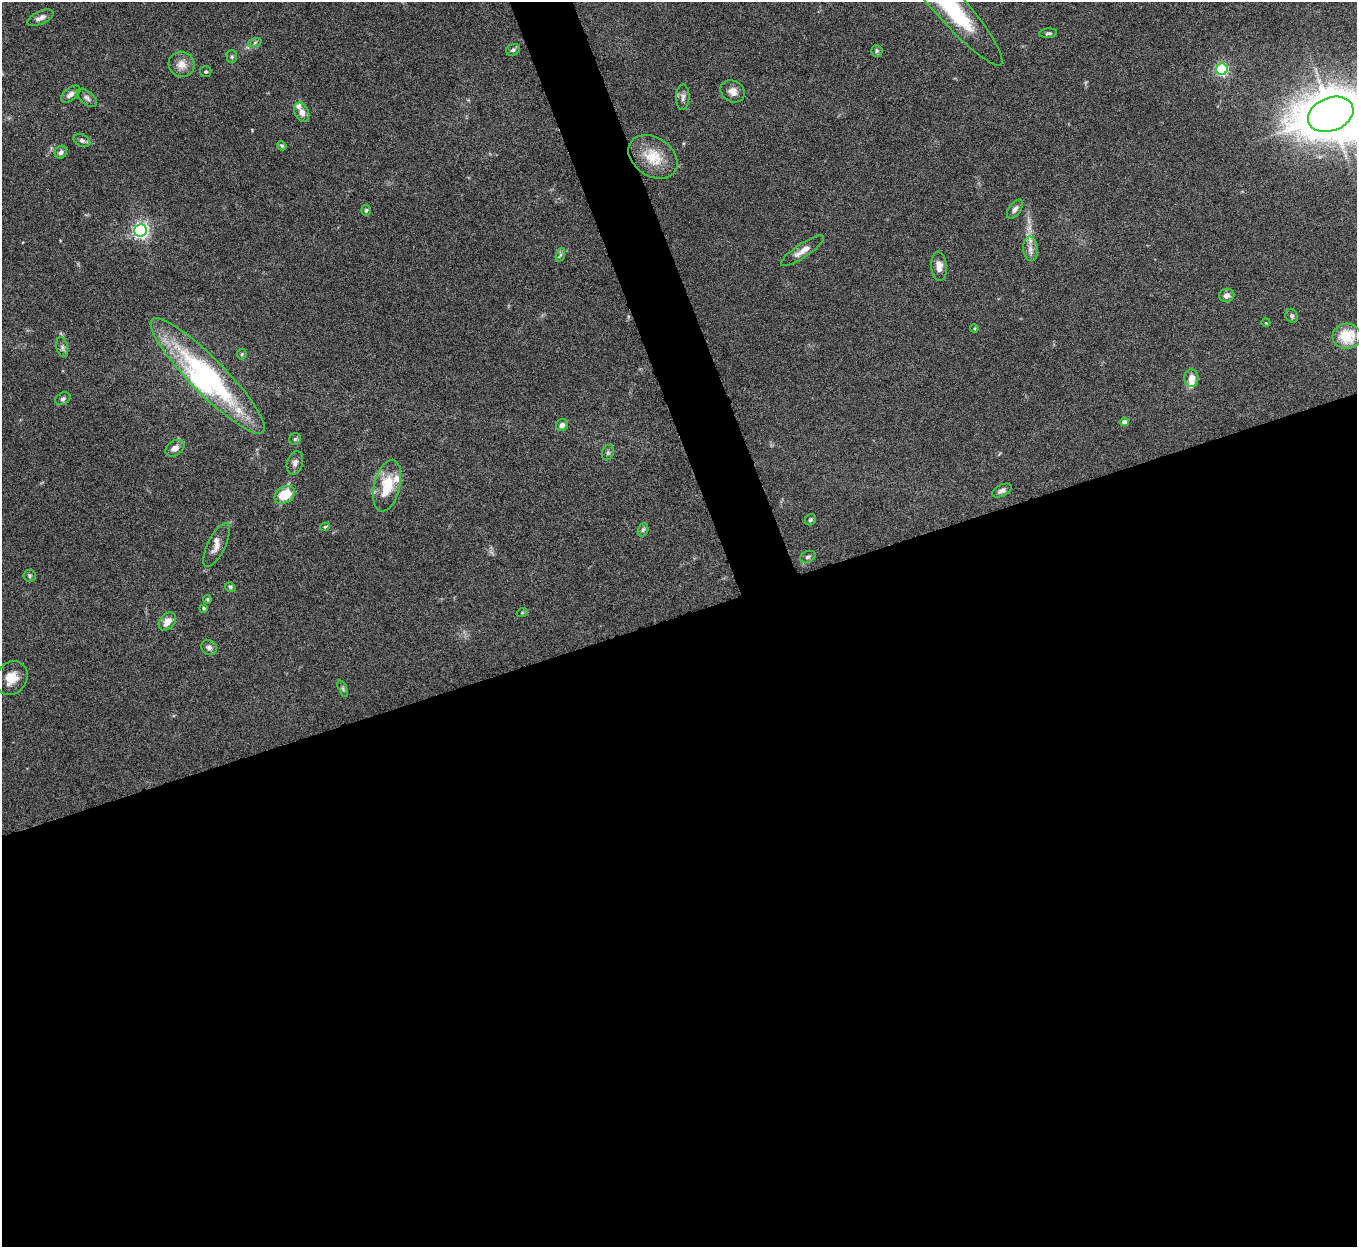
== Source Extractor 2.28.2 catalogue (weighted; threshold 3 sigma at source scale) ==
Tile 15 of 4 x 4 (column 3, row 4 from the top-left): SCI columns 2710-4064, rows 150-1394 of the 5422 x 5403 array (HDU 1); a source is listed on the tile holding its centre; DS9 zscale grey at full resolution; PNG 1359 x 1249 px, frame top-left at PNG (2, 2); each listed source drawn as its Kron ellipse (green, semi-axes under 4 px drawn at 4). Shown black and unused: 53% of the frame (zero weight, under 5 of 10 exposures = <1% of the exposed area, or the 3 px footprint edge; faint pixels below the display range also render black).
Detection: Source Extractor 2.28.2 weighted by HDU 2 'WHT'; one run over the whole footprint, this tile lists its part. Background 0.145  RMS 0.0057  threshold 0.0235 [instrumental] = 3 sigma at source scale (4.09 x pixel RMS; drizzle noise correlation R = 1.36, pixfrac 0.8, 0.05/0.05 arcsec/px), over >= 5 px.
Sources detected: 66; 1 inside a brighter object's white glare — neither listed nor drawn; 5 inside a brighter listed object's ellipse — not listed separately; the other 60 listed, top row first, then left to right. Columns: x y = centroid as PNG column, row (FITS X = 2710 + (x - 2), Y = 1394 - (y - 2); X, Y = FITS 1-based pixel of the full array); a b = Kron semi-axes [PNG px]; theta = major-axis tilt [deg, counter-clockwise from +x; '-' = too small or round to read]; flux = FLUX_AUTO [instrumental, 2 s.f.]
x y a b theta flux
947 3 81 15 -49 67
40 18 14 6 25 2.8
1048 33 9 4 6 1.1
255 42 7 4 20 1.1
513 50 7 5 27 1.2
877 51 6 5 - 1.1
232 57 6 5 - 1
182 64 13 12 - 5.6
1222 69 6 5 - 90
206 72 5 5 - 1
733 91 12 10 -32 3.8
71 94 11 6 37 2.6
683 97 13 6 87 2.1
87 98 12 6 -42 1.9
302 112 10 7 -63 3.3
1331 114 23 16 22 1700
82 141 9 6 -26 1.7
282 146 5 4 - 0.75
61 152 7 5 53 1.7
653 157 26 19 -34 15
1015 209 11 6 54 2.1
366 210 5 4 - 0.84
141 231 6 6 - 180
1030 249 12 7 -86 3.4
802 251 25 7 34 4.6
560 255 7 4 71 1.1
939 266 14 7 -84 4.2
1227 295 8 6 4 2.4
1292 316 7 6 - 1.4
1266 323 4 3 - 0.36
974 328 4 4 - 0.59
1347 336 14 12 4 15
62 347 10 5 -77 1.8
242 354 5 5 - 0.81
208 376 79 17 -45 94
1191 378 9 7 89 4.3
63 399 8 6 27 1.3
1124 422 4 4 - 2.9
562 425 6 5 - 2.2
295 439 6 5 - 1.1
175 448 10 7 34 3.4
608 453 8 6 70 1.2
295 463 12 8 72 2.6
387 486 26 13 76 17
1002 491 10 5 26 2.1
285 495 11 8 35 14
810 520 6 5 - 0.85
325 527 4 4 - 0.58
643 530 7 5 71 1.1
217 545 24 8 64 4.8
808 557 8 5 22 1.3
30 576 6 5 - 1
230 587 5 4 - 1
207 599 4 4 - 0.55
204 608 3 3 - 0.8
522 613 6 3 19 0.53
167 621 10 7 49 4.7
209 648 8 7 - 2.2
11 678 18 15 52 7.8
343 689 9 4 -69 0.98
Isophote crosses this tile's border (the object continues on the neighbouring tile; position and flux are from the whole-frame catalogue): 2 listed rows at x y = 947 3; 1331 114